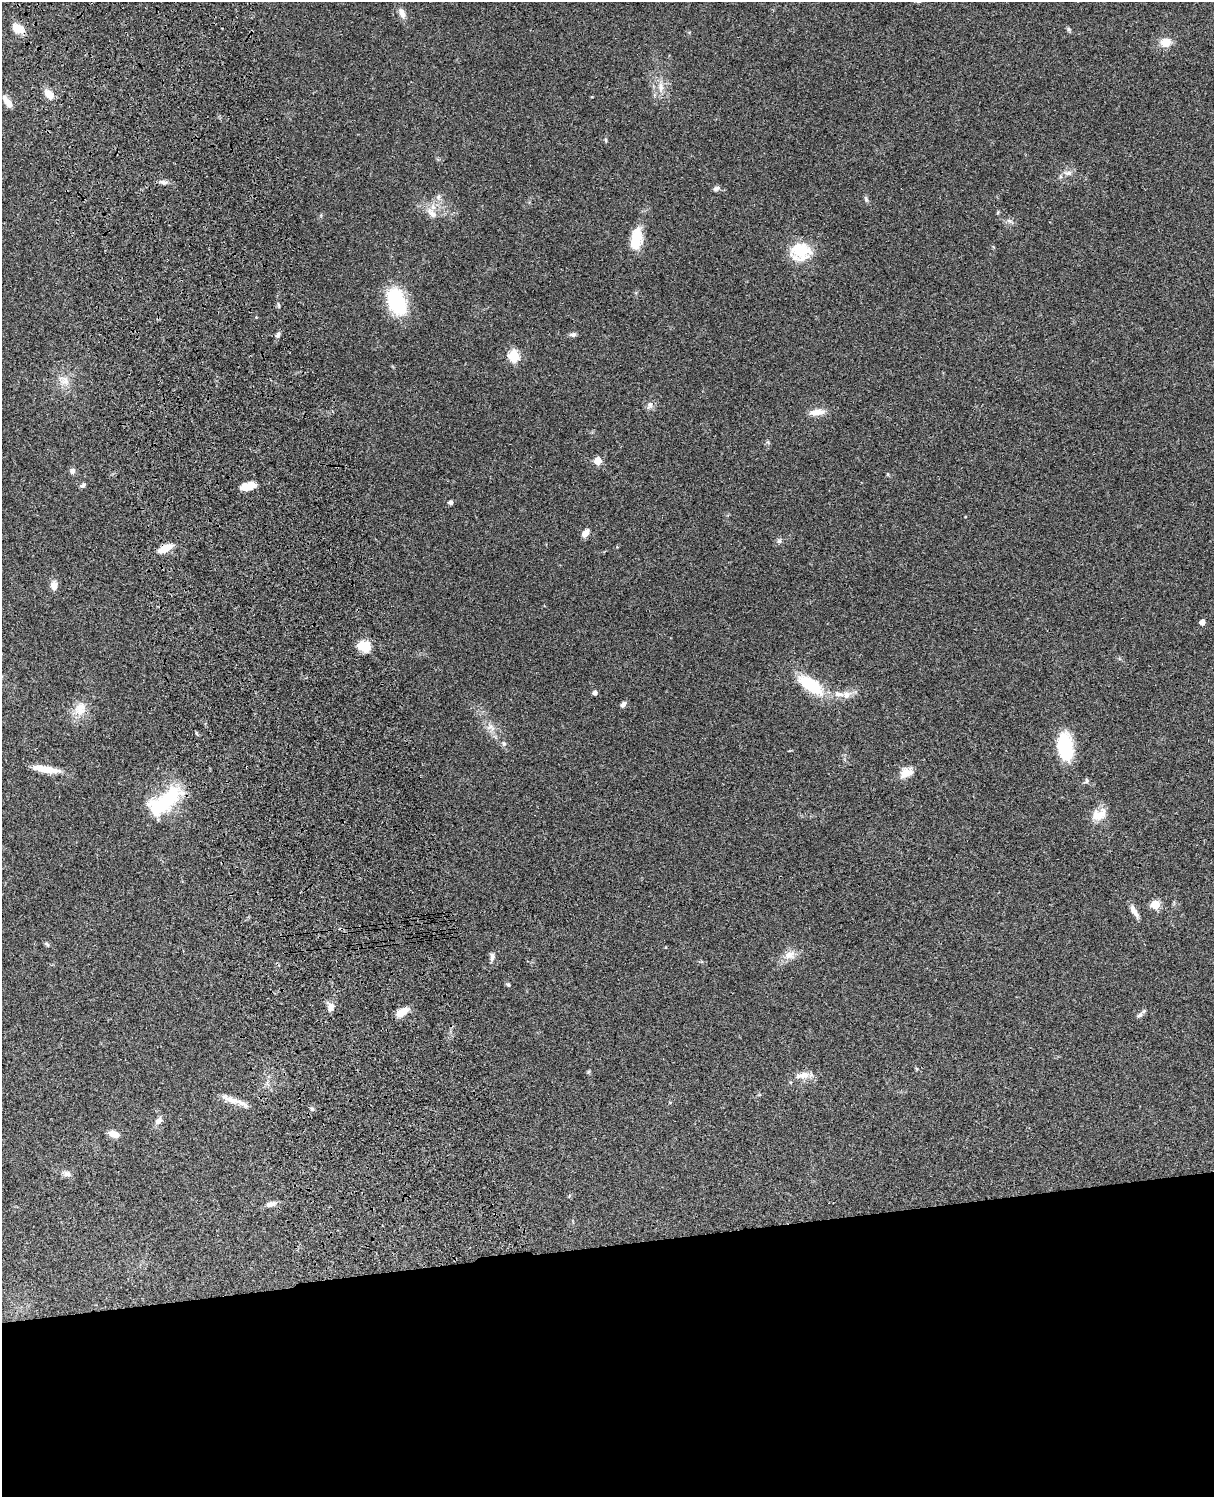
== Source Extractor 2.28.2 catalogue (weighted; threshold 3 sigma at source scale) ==
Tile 11 of 4 x 3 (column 3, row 3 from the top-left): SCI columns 2546-3757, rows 278-1772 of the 5088 x 4927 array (HDU 1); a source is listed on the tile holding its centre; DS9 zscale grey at full resolution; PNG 1216 x 1499 px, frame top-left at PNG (2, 2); no overlay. Shown black and unused: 17% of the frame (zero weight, under 3 of 4 exposures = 6% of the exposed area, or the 3 px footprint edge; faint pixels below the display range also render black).
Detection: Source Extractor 2.28.2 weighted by HDU 2 'WHT'; one run over the whole footprint, this tile lists its part. Background 0.0958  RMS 0.0062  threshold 0.0279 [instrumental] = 3 sigma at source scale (4.5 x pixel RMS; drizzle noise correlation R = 1.50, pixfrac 1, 0.05/0.05 arcsec/px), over >= 5 px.
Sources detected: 69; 1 inside a brighter object's white glare — not listed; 3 inside a brighter listed object's ellipse — not listed separately; the other 65 listed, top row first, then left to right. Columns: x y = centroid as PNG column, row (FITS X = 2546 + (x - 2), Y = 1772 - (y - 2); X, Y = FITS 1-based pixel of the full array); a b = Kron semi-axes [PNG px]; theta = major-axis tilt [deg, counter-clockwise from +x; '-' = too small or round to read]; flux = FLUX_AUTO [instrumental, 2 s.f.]
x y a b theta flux
402 13 13 7 -67 3.9
18 28 16 10 -27 7.1
1068 29 6 5 - 0.97
1166 42 10 9 - 8.5
661 87 15 6 -86 4.1
49 94 12 8 -45 6.5
6 100 15 7 -66 3.3
606 140 6 4 -88 0.75
1068 173 12 6 -7 2.7
164 182 10 5 -5 2
716 189 8 6 31 1.8
438 197 9 6 60 2.2
866 199 8 3 -60 1.1
432 213 18 9 -46 5.6
1009 221 8 6 -22 1.8
636 239 23 11 81 17
800 252 26 23 7 20
396 301 32 19 -70 36
278 335 8 6 61 1.7
573 335 8 5 0 1.6
514 356 6 5 - 51
65 381 15 12 88 6.3
650 405 10 7 69 2.4
817 412 21 7 5 6
597 461 5 5 - 13
72 471 7 7 - 2
83 485 7 5 49 1.4
248 486 15 7 14 9.8
450 502 5 5 - 1.7
585 533 9 6 54 4.2
779 541 6 6 - 1.3
165 548 12 6 25 14
54 585 11 8 89 3.9
1202 622 5 4 - 3.5
364 646 15 11 -11 11
811 685 34 14 -34 28
595 693 4 4 - 2.4
839 694 14 7 -10 4.9
623 704 8 5 52 1.9
80 709 19 16 66 9.5
490 727 8 6 43 2.4
504 744 7 6 - 1.3
1065 746 31 16 -81 31
46 769 32 7 -9 11
906 773 18 10 32 6.9
1087 780 8 4 90 0.98
168 798 36 17 48 39
1099 815 21 13 23 8.3
1155 904 5 5 - 26
1134 911 17 6 -59 4
47 944 7 4 -53 1
790 955 16 10 19 6
492 957 10 6 83 2.2
508 985 6 5 - 0.89
331 1007 12 8 52 3.5
402 1012 13 7 36 7.4
1140 1015 8 6 30 1.6
589 1072 5 4 - 0.83
804 1075 17 9 12 5.6
232 1100 37 7 -20 7
312 1109 5 5 - 1.1
158 1121 11 8 47 2.8
114 1134 11 6 -18 5.7
67 1174 10 7 -5 2.6
270 1204 13 6 12 3.2
Overlapping masked pixels (flux is a lower limit): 1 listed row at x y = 165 548